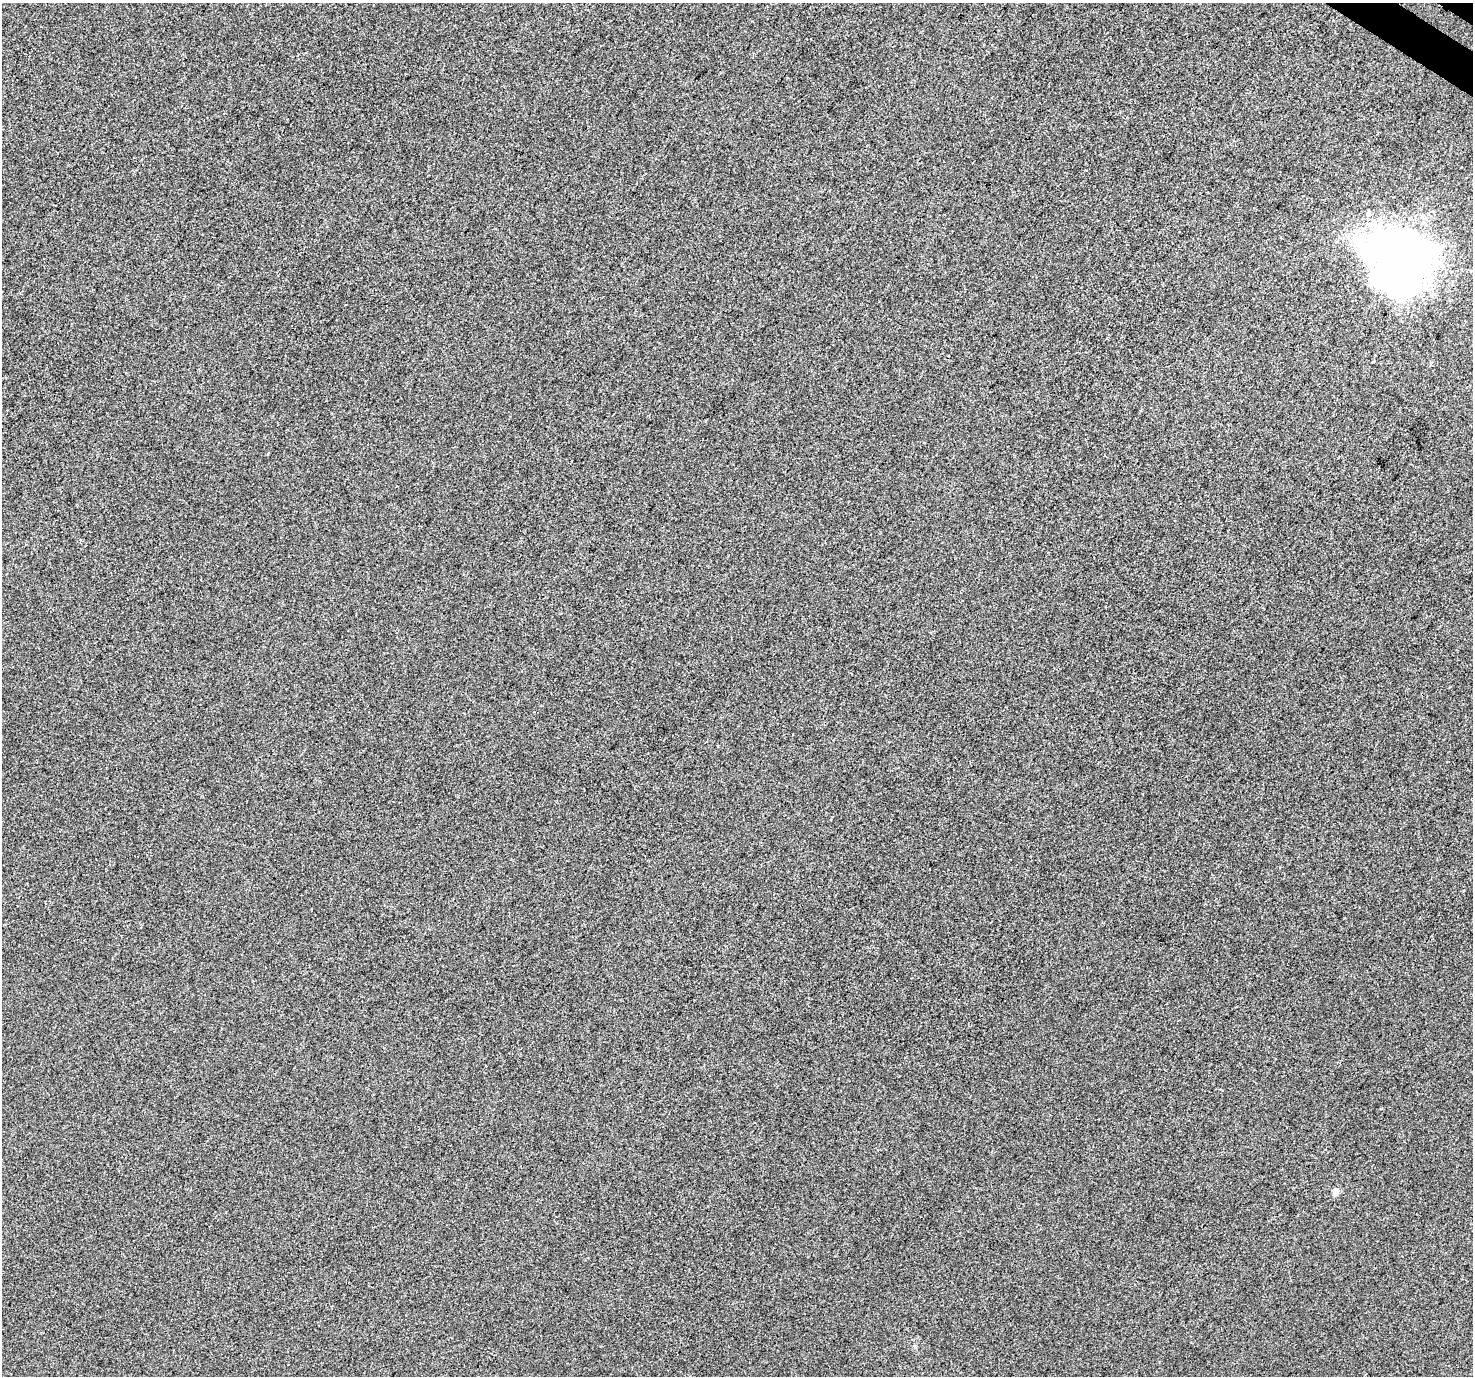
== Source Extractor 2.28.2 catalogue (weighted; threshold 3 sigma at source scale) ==
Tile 10 of 4 x 4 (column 2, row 3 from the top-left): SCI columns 1513-2983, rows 1674-3047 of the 5958 x 6029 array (HDU 1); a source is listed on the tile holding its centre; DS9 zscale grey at full resolution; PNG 1475 x 1378 px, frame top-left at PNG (2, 3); no overlay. Shown black and unused: <1% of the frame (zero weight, under 3 of 4 exposures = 5% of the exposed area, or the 3 px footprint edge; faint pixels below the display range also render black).
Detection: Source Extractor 2.28.2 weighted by HDU 2 'WHT'; one run over the whole footprint, this tile lists its part. Background -0.00143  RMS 0.0048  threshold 0.0217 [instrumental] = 3 sigma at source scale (4.5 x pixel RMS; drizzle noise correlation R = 1.50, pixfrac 1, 0.0396/0.0396 arcsec/px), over >= 5 px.
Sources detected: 3; all 3 listed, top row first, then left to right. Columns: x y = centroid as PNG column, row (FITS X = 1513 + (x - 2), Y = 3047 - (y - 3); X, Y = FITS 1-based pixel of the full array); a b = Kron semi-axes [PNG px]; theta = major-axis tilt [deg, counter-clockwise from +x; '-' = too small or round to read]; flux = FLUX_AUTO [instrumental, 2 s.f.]
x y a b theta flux
1368 213 7 6 - 1.3
1395 263 52 47 -42 420
1336 1191 4 4 - 5.5